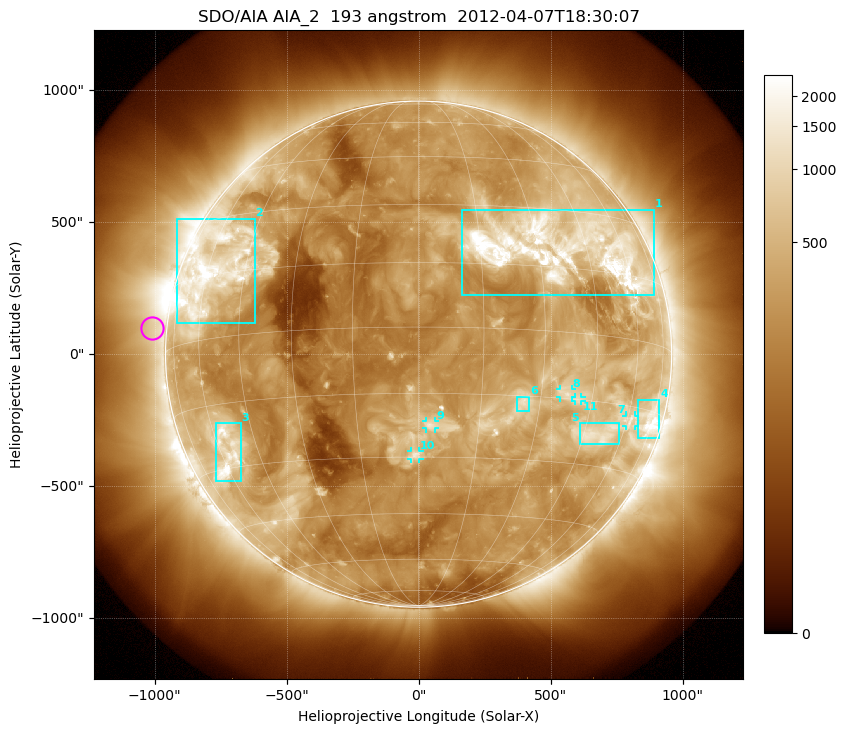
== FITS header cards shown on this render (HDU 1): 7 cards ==
TELESCOP= 'SDO/AIA'
INSTRUME= 'AIA_2'
WAVELNTH=                  193
WAVEUNIT= 'angstrom'
DATE-OBS= '2012-04-07T18:30:07.84'
CTYPE1  = 'HPLN-TAN'
CTYPE2  = 'HPLT-TAN'

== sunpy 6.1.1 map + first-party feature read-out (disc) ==
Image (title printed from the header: SDO/AIA AIA_2  193 angstrom  2012-04-07T18:30:07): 1024 x 1024 px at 2.4 arcsec/px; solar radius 959 arcsec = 399 px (full disc in frame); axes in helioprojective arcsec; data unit not stated in the header (colour bar unlabelled)
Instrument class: DISC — disc imager (sunpy class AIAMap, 193 A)
Bright regions (active regions / flare kernels): reference = the median radial profile (limb darkening/brightening removed); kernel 9 px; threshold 5 sigma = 744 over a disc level ~255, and >= 1.15x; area >= 12 px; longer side >= 10 px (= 24 arcsec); searched inside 0.97 R_sun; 11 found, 11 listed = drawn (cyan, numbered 1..; 5 of them under ~33 arcsec drawn as corner ticks so the feature stays visible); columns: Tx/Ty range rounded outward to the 5 arcsec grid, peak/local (2 s.f.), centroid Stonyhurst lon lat
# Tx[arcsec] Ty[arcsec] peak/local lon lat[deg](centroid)
1 165..890 225..550 15 +35 +19
2 -920..-620 115..515 9 -58 +16
3 -770..-675 -480..-260 7.2 -58 -26
4 830..915 -320..-170 6.5 +73 -17
5 610..760 -340..-260 4.7 +50 -22
6 370..420 -215..-160 6.2 +25 -17
7 785..820 -270..-230 3.8 +62 -18
8 535..580 -165..-130 5.1 +37 -14
9 25..65 -280..-255 5 +3 -22
10 -30..5 -395..-365 5.7 -1 -29
11 590..620 -180..-160 4.4 +41 -15
Off-limb structures (1.02-1.3 R_sun): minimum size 162 px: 5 found; the strongest spans PA ~50..125 deg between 1.02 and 1.3 R_sun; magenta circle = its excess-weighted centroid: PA ~85 deg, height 1.06 R_sun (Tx ~-1010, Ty ~100 arcsec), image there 1.6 x the reference